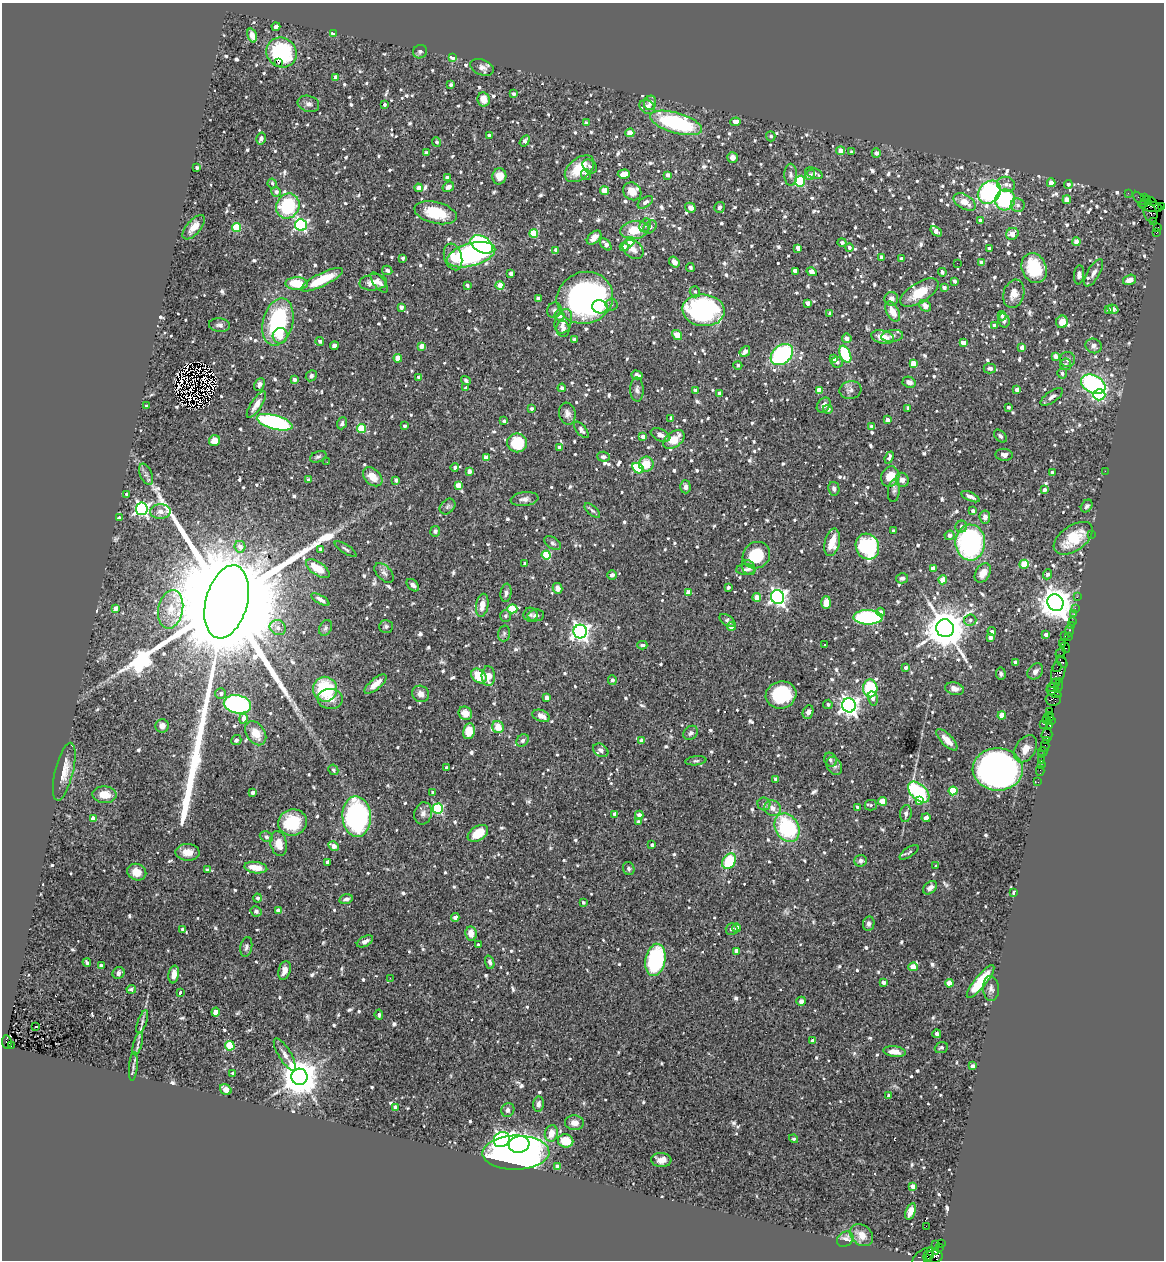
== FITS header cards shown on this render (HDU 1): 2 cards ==
NAXIS1  =                 1162
NAXIS2  =                 1258

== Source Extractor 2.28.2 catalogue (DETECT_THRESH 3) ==
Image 1162 x 1258 px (HDU 1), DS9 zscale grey, 1 PNG px = 1 image px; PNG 1166 x 1262 px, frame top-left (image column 1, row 1258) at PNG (2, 3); each listed source drawn as its Kron ellipse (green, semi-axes under 4 px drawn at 4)
Background 1.17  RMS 0.051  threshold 0.154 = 3 sigma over >= 5 px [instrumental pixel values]
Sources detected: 1175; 2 with non-positive FLUX_AUTO (blend fragments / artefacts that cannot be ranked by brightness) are neither listed nor drawn; of the other 1173, the 500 brightest by FLUX_AUTO listed and drawn (673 fainter detections omitted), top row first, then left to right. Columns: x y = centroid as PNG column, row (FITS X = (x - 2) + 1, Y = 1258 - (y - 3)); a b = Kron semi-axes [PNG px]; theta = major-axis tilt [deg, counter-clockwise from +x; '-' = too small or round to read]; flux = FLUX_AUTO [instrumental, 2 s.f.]
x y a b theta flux
276 27 4 3 - 11
333 33 4 3 - 15
252 35 7 4 -72 26
281 52 16 14 -38 330
420 52 7 6 - 10
452 57 4 3 - 52
278 62 3 2 - 37
482 67 12 7 -21 19
336 77 4 3 - 21
451 85 3 3 - 7.8
513 94 4 3 - 7.7
484 99 7 6 - 41
650 103 7 6 - 22
308 104 11 8 -17 16
385 104 3 3 - 9
647 107 8 6 -38 19
735 122 5 4 - 27
586 123 4 3 - 15
676 123 27 10 -16 410
630 133 4 4 - 47
489 136 4 3 - 17
771 136 5 4 - 9
261 138 6 4 75 11
525 141 6 4 58 13
437 142 5 4 - 8.3
841 151 4 4 - 34
852 152 4 3 - 9.6
426 153 4 3 - 7.9
876 153 5 4 - 14
733 157 5 5 - 22
590 166 8 6 -41 9.2
197 168 3 3 - 7.9
579 169 17 10 39 110
814 173 9 5 -22 14
586 174 6 4 -67 9.2
624 174 6 4 3 30
668 175 4 4 - 16
791 175 11 6 89 14
810 175 5 5 - 10
499 176 8 7 - 37
447 178 4 4 - 15
800 181 5 5 - 260
272 183 5 4 - 7.6
1051 183 4 4 - 24
1006 184 9 7 -17 18
1068 184 4 4 - 7.8
448 187 6 5 - 18
419 188 4 4 - 22
604 191 4 4 - 76
632 191 9 8 - 45
276 192 5 4 - 13
989 192 13 10 42 500
1128 193 2 2 - 19
1139 198 8 2 -48 82
1144 198 4 3 - 110
1005 200 10 10 - 250
1067 200 4 4 - 36
645 202 8 5 31 16
965 202 12 7 -31 43
1145 202 7 3 42 280
1151 202 5 3 - 44
1018 205 7 7 - 14
288 206 13 11 58 230
1150 206 12 5 -12 730
1161 206 4 2 - 28
719 207 5 5 - 12
690 208 5 4 - 20
436 213 21 10 -13 130
1151 213 9 6 -70 630
980 220 4 4 - 8.9
1154 221 2 2 - 44
301 225 6 6 - 610
645 225 7 5 67 8.5
194 227 15 7 50 39
236 227 4 4 - 150
650 227 8 5 45 9.6
1158 228 3 3 - 140
635 230 14 9 7 88
936 231 6 4 -37 28
1157 232 4 3 - 58
534 233 4 4 - 140
1012 234 6 5 - 33
594 238 8 5 43 24
630 242 4 4 - 73
842 242 4 4 - 8.7
1076 242 4 4 - 41
482 244 12 8 -31 330
606 244 7 4 -49 22
624 247 4 4 - 22
798 248 4 4 - 31
849 248 4 4 - 10
633 249 11 8 -35 21
990 249 4 3 - 14
556 250 4 4 - 14
471 255 25 11 15 670
453 257 14 8 -72 55
882 257 4 3 - 13
402 258 3 3 - 8.9
901 259 3 3 - 8.4
674 262 6 4 -52 19
957 263 2 2 - 45
982 263 4 4 - 36
690 267 4 3 - 9.3
1034 268 15 12 -66 160
387 270 5 4 - 9.6
795 271 4 4 - 27
812 272 5 4 - 30
942 272 4 3 - 9.1
1094 273 15 6 59 18
511 274 4 4 - 19
1079 275 9 5 83 15
322 280 23 6 26 100
1130 280 7 5 17 27
954 281 4 3 - 11
373 282 13 8 5 30
379 282 12 5 -52 17
297 284 11 6 -1 130
467 285 4 3 - 8.8
500 285 4 4 - 34
944 288 4 3 - 16
695 292 6 5 - 8.1
919 293 21 10 32 80
1014 294 14 10 73 35
585 298 28 26 20 950
538 299 4 4 - 23
891 299 7 6 - 17
807 303 4 4 - 20
611 304 6 6 - 8.7
925 306 6 5 - 22
401 307 4 3 - 15
600 307 8 6 -14 41
1113 309 5 4 - 19
554 310 8 7 - 12
703 310 21 16 -5 620
1109 310 4 3 - 7.9
893 312 11 6 -61 41
830 313 4 3 - 11
559 315 5 5 - 28
1002 316 5 4 - 9.1
1004 320 7 5 -75 9.6
563 321 13 8 71 35
278 322 24 15 76 360
1062 322 6 5 - 37
219 325 10 7 -6 13
994 325 3 3 - 9.5
563 329 8 6 -81 12
677 335 5 4 - 62
280 336 8 7 - 40
892 336 11 6 8 13
883 337 12 6 -13 45
847 338 5 4 - 21
574 340 3 3 - 14
320 341 4 4 - 8.8
963 343 4 4 - 35
334 346 4 4 - 13
422 346 4 4 - 32
1093 346 8 7 - 15
1022 347 4 4 - 17
745 351 6 4 50 20
845 354 9 5 -66 150
782 355 12 9 40 440
1056 356 4 4 - 29
398 358 4 4 - 52
834 358 4 4 - 25
1067 359 7 7 - 11
837 362 6 5 - 10
913 363 4 4 - 56
1066 364 6 5 - 7.8
738 365 4 4 - 8.8
990 368 6 5 - 11
1062 373 5 5 - 7.9
637 375 6 4 -16 12
311 376 6 5 - 9
418 377 4 4 - 9.2
294 379 4 3 - 18
466 380 5 4 - 7.7
909 382 7 5 -23 14
259 384 7 5 65 10
1093 384 13 9 -25 490
466 388 4 4 - 7.6
562 388 4 4 - 16
637 390 12 6 -89 13
695 390 4 4 - 7.8
819 390 4 4 - 41
850 390 11 9 14 18
1017 390 4 4 - 14
719 393 4 4 - 20
1099 395 6 5 - 380
1052 397 13 5 35 14
256 405 15 5 57 27
824 405 8 6 52 20
146 406 3 3 - 9.2
1009 407 3 3 - 7.6
908 408 4 3 - 10
532 409 4 4 - 8
828 409 5 4 - 8
567 414 11 8 -80 18
671 418 4 3 - 10
888 420 3 3 - 16
504 421 3 3 - 9.8
275 422 18 7 -16 520
342 423 6 4 68 8.1
404 426 3 3 - 9.9
872 426 4 3 - 7.9
361 429 4 4 - 150
581 430 10 5 -51 11
660 435 10 6 -23 17
1000 436 7 5 -45 8.3
643 437 4 4 - 17
674 439 12 7 38 60
214 441 6 5 - 35
517 443 10 9 - 140
559 448 3 3 - 16
1004 455 8 6 -6 15
318 457 8 5 21 8.2
603 457 6 5 - 9.7
486 458 4 4 - 44
889 458 6 3 68 9.2
327 462 2 2 - 8.2
646 464 7 7 - 61
455 467 4 4 - 12
638 468 6 5 - 160
469 471 4 4 - 23
1105 471 2 2 - 12
1052 473 3 3 - 8.7
146 474 11 6 -66 14
373 477 11 8 -43 50
890 477 10 9 - 56
308 480 3 3 - 8.1
396 480 4 4 - 13
902 480 7 6 - 19
458 486 4 4 - 52
685 487 6 5 - 15
834 489 7 5 -77 11
1044 490 4 4 - 14
894 491 11 6 84 11
126 494 3 3 - 9.8
970 497 10 4 -24 15
524 499 14 7 6 18
1087 506 7 5 55 8.3
447 507 9 6 45 9.3
142 509 6 6 - 840
592 511 9 5 -41 8.9
973 511 4 3 - 12
160 512 10 7 0 24
985 517 6 5 - 17
119 518 4 3 - 8.5
961 527 6 5 - 10
435 531 5 5 - 9.8
893 531 3 3 - 9.9
1091 534 2 2 - 13
950 535 5 4 - 21
1073 538 22 12 35 120
832 542 14 7 77 53
970 542 18 15 89 620
553 543 9 5 -33 9
240 547 6 5 - 24
867 547 13 11 -63 440
321 549 4 4 - 16
346 549 12 3 -33 8.1
546 555 4 4 - 170
756 555 14 13 - 120
525 564 3 3 - 12
1024 564 5 4 - 86
748 567 8 6 -52 12
318 568 13 6 -34 64
933 568 4 4 - 32
746 570 9 5 4 14
384 573 12 7 -46 14
983 573 10 7 58 36
1048 574 5 4 - 9.9
612 575 5 4 - 16
902 578 6 5 - 9.4
943 580 4 4 - 61
413 585 7 5 -45 11
728 587 4 3 - 10
557 588 5 5 - 23
689 592 4 4 - 41
506 593 9 5 83 11
757 597 4 4 - 51
778 597 7 6 - 1400
1077 597 2 2 - 29
320 600 10 4 -31 15
227 602 37 21 75 220000
826 603 6 5 - 36
1055 603 8 7 - 6800
482 605 11 6 81 33
116 608 4 4 - 25
1075 608 2 2 - 40
171 609 19 12 79 61
512 609 5 4 - 140
881 612 4 4 - 14
1074 614 2 2 - 21
530 615 7 7 - 9.4
536 615 8 6 8 11
506 616 6 5 - 8.7
868 617 14 7 -1 420
970 620 6 5 - 9.1
727 621 9 5 -35 9.2
1072 621 2 2 - 74
1071 625 2 2 - 42
386 626 7 6 - 8.2
731 627 4 4 - 23
278 628 8 7 - 17
325 628 8 6 63 8.2
945 628 9 9 - 13000
1070 630 6 3 90 140
580 631 7 7 - 1700
992 631 4 3 - 11
504 633 8 6 75 7.8
1046 635 4 4 - 25
1064 635 3 2 - 70
1069 636 4 3 - 110
990 637 4 4 - 18
1062 643 3 3 - 160
825 644 3 3 - 9.2
642 645 5 4 - 9.5
1065 648 5 3 - 95
1061 653 5 2 - 180
1015 662 4 3 - 12
1062 662 7 3 -49 170
905 667 4 4 - 9.5
1057 667 5 3 - 86
1059 670 14 7 73 820
1035 671 9 7 48 18
1001 674 6 5 - 8.2
479 676 8 6 -44 78
488 676 10 6 -88 40
612 680 5 4 - 7.6
1055 683 5 3 - 77
375 684 13 5 40 31
1058 685 7 3 76 360
870 688 9 7 -89 180
1053 688 6 3 -10 590
325 689 12 12 - 240
955 689 9 6 -13 21
1054 692 8 3 -32 200
221 694 5 5 - 8.2
420 694 9 8 - 21
781 695 15 13 17 210
547 698 4 4 - 31
873 698 7 4 -79 13
330 699 12 10 -4 39
1053 700 7 5 -13 390
237 704 14 9 -11 710
828 704 5 4 - 7.8
849 705 7 7 - 2000
1050 711 2 2 - 61
808 712 7 5 66 15
465 713 7 6 - 39
1002 715 4 4 - 63
541 716 9 5 -22 25
1049 716 5 2 - 130
243 718 5 4 - 32
1046 719 3 2 - 21
1051 720 3 2 - 88
1043 724 3 2 - 220
1050 725 3 3 - 130
162 726 7 6 - 23
498 727 6 5 - 48
469 731 8 6 78 58
256 733 13 9 -56 62
691 733 8 6 44 9.7
1047 735 6 5 - 250
236 740 5 5 - 10
523 740 7 5 46 9.9
947 740 14 5 -46 39
641 741 4 4 - 22
1046 741 2 2 - 79
1045 746 5 2 - 86
1026 749 15 10 57 35
601 750 8 6 -33 13
1043 751 5 2 - 41
1041 755 2 2 - 18
830 760 7 6 - 9.4
696 761 10 4 7 8
1042 761 3 3 - 110
1041 765 2 2 - 13
834 766 9 7 -60 13
446 768 3 3 - 8.1
998 769 25 21 -3 1600
333 770 5 4 - 8.7
1040 771 5 2 - 54
64 772 30 9 76 47
776 779 4 4 - 17
1038 782 3 2 - 20
953 791 4 4 - 130
433 792 3 3 - 9
919 792 13 7 -44 360
252 793 3 3 - 13
104 795 12 8 -3 44
883 801 4 4 - 83
919 801 4 4 - 36
764 804 6 6 - 9.1
871 805 6 5 - 7.8
857 807 3 3 - 9.1
772 808 9 7 -21 26
438 809 5 5 - 350
423 813 11 8 76 17
615 814 4 4 - 29
906 814 8 6 83 14
639 815 4 4 - 25
357 817 20 14 -86 660
926 818 4 3 - 17
93 819 4 3 - 24
292 822 14 13 - 150
639 822 4 3 - 19
787 828 15 11 -60 310
478 833 11 7 33 87
266 837 7 5 -23 8.6
279 844 12 8 -78 43
652 845 4 4 - 12
334 846 5 4 - 35
187 852 12 8 -2 45
909 852 11 4 35 9.2
729 861 8 6 59 140
861 861 6 5 - 11
328 862 4 4 - 17
935 866 3 2 - 15
256 868 11 5 -8 51
629 868 7 5 -68 8.3
207 870 3 3 - 8.5
137 872 10 8 -23 45
930 888 8 5 42 17
1014 893 4 3 - 11
258 898 4 4 - 10
346 899 7 4 13 11
583 903 3 3 - 8.5
256 911 6 5 - 8.7
278 911 4 4 - 32
455 917 4 4 - 13
869 924 7 6 - 11
736 928 4 4 - 18
183 929 4 3 - 8.7
731 929 6 5 - 9.5
471 934 7 5 -83 31
365 941 9 5 28 14
478 945 3 3 - 8.1
246 947 10 5 79 10
736 951 4 4 - 35
655 960 16 10 79 370
87 962 4 3 - 9.2
490 962 7 4 -71 8.9
101 966 3 3 - 11
913 967 4 4 - 43
284 970 10 6 74 24
119 973 6 5 - 15
174 974 9 5 81 30
390 978 2 2 - 45
980 982 20 6 50 130
883 983 4 3 - 16
949 983 4 4 - 49
991 988 12 8 -86 15
131 989 5 4 - 8.7
180 992 4 3 - 8.9
801 1001 5 4 - 16
216 1012 4 4 - 53
379 1015 5 4 - 9.4
142 1022 12 4 71 11
36 1027 3 3 - 32
937 1034 4 4 - 12
812 1040 3 3 - 10
7 1042 7 4 -82 460
138 1044 12 4 74 11
11 1045 3 2 - 260
230 1046 5 4 - 150
941 1048 6 5 - 7.9
894 1052 11 5 -7 33
285 1054 18 6 -59 23
133 1066 14 3 85 11
973 1066 4 4 - 9.7
233 1073 3 3 - 8.9
299 1077 8 8 - 9600
226 1090 6 5 - 21
889 1096 4 3 - 18
538 1104 7 5 81 14
396 1108 4 4 - 25
508 1110 7 6 - 14
574 1123 9 7 -4 23
551 1133 8 6 75 38
793 1139 4 4 - 7.9
502 1140 8 7 - 1200
566 1141 8 6 -11 77
519 1144 10 8 14 1200
516 1153 33 17 1 2100
661 1160 10 7 -3 27
557 1167 4 4 - 38
913 1186 4 4 - 24
911 1211 8 5 70 29
926 1226 2 2 - 530
862 1235 12 9 -43 30
845 1239 9 7 35 18
941 1244 3 2 - 450
935 1245 2 2 - 21
939 1247 3 3 - 32
935 1252 3 3 - 460
928 1254 7 3 64 310
934 1256 8 6 5 550
923 1257 12 7 35 560
927 1258 4 3 - 300
At the frame edge (FLAGS 8, measured only in part): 1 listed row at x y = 1161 206
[673 fainter detections neither listed nor drawn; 2 non-positive-flux detections neither listed nor drawn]